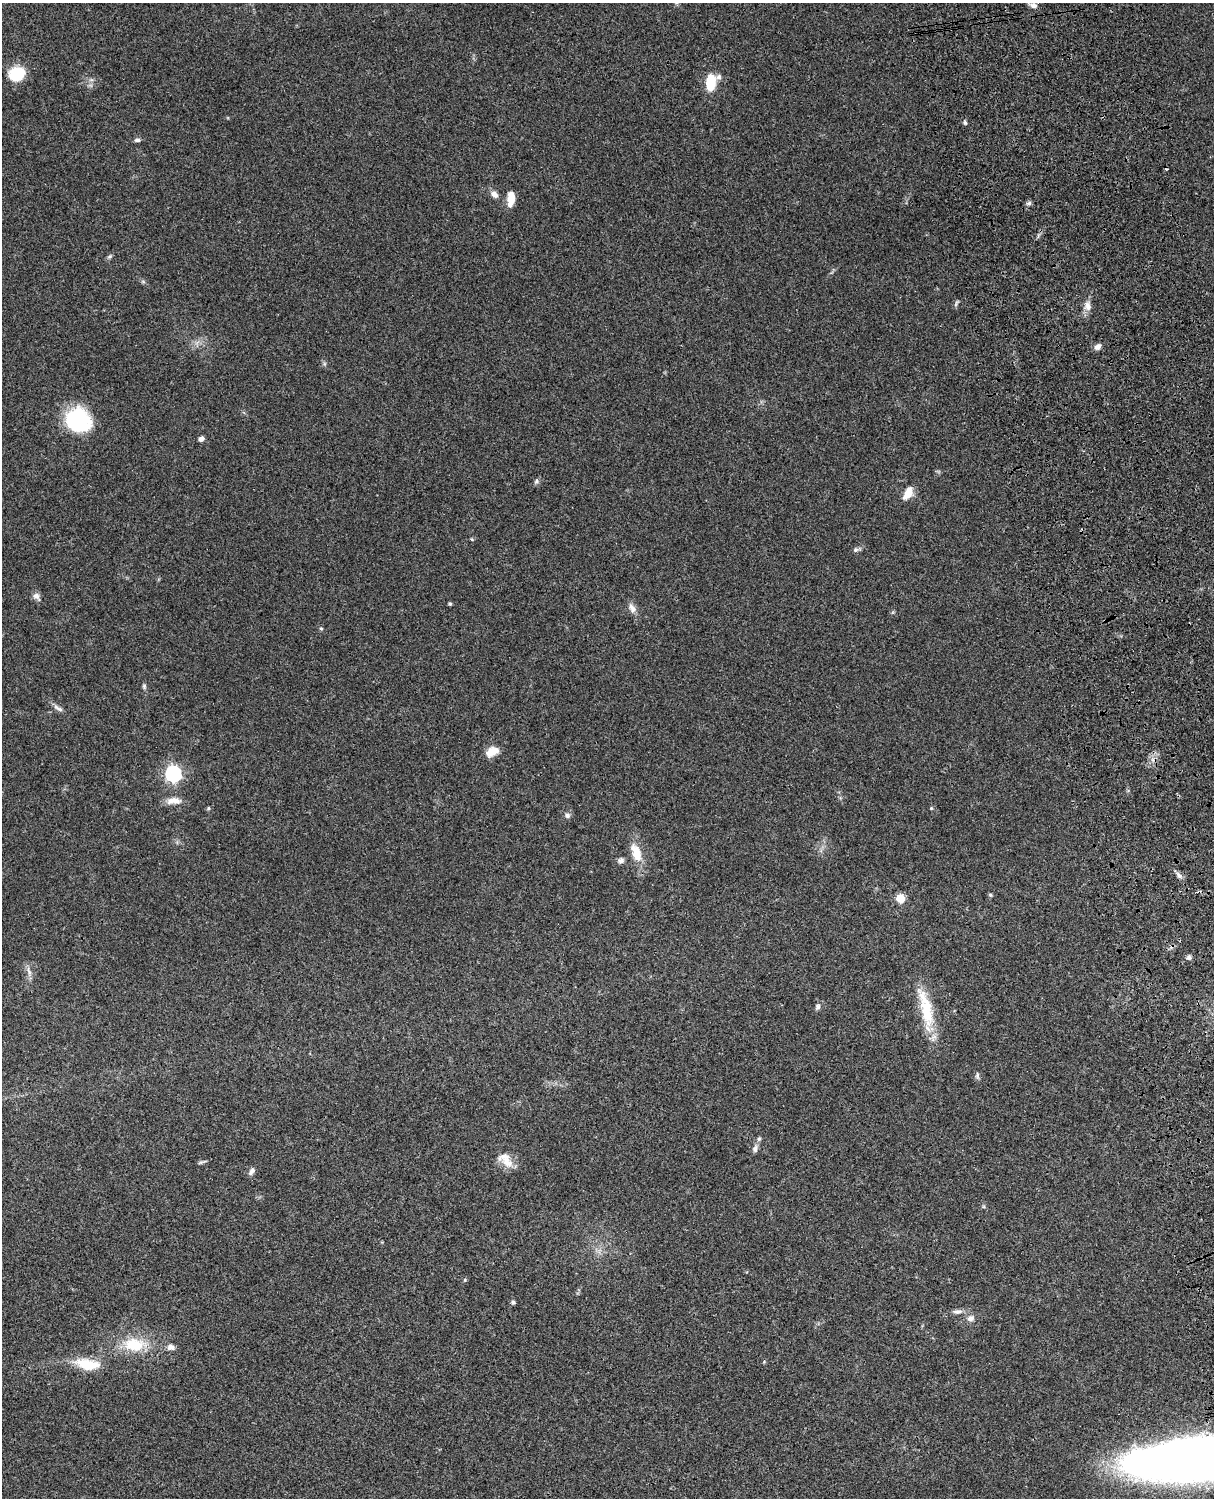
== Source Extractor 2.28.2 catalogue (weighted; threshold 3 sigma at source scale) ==
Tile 6 of 4 x 3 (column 2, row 2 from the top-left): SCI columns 1333-2544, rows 1772-3267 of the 5087 x 4926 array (HDU 1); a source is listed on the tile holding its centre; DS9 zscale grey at full resolution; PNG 1216 x 1500 px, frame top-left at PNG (2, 3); no overlay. Shown black and unused: <1% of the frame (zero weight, under 3 of 4 exposures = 6% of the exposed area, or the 3 px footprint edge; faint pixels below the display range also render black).
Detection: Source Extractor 2.28.2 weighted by HDU 2 'WHT'; one run over the whole footprint, this tile lists its part. Background 0.0955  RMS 0.0063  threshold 0.0283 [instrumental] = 3 sigma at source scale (4.5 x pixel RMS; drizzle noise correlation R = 1.50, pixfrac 1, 0.05/0.05 arcsec/px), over >= 5 px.
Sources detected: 56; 2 cosmic-ray / hot-pixel residue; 1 long thin detection or spike segment (spike, bleed or trail) — not listed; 2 inside a brighter listed object's ellipse — not listed separately; the other 51 listed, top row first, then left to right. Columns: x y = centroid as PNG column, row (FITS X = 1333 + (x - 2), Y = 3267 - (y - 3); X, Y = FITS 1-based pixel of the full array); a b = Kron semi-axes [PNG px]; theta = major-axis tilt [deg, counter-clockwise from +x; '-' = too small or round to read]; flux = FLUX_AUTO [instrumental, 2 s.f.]
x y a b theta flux
1034 5 8 6 -7 2.8
16 74 15 13 22 22
711 82 17 10 86 16
965 122 5 5 - 1.3
137 140 9 5 1 1.5
494 194 10 7 -48 3
511 199 16 7 86 8
1029 203 7 5 15 1.5
110 256 7 4 31 1.1
956 303 11 3 67 1
1087 306 14 9 -88 4.3
1098 347 9 7 37 2.6
77 419 22 19 -27 62
201 439 6 5 - 2.5
536 481 7 5 63 1.3
908 493 16 8 60 7.3
856 550 8 5 20 1.5
36 596 12 8 -50 2.8
450 604 4 3 - 1
632 608 14 8 -59 3.7
321 628 5 5 - 0.85
144 686 6 5 - 1.1
492 752 15 9 26 7.6
173 774 7 6 - 160
174 801 19 9 2 5.9
208 808 5 4 - 0.91
931 808 5 4 - 0.66
567 815 7 6 - 1.8
636 853 27 12 -70 12
621 860 9 6 2 2.1
1179 875 10 6 -46 2.5
990 895 5 4 - 0.8
900 898 5 5 - 23
1189 957 7 6 - 1.4
29 971 16 4 -72 2.6
818 1007 9 6 75 1.7
926 1009 60 14 -78 26
977 1076 10 5 -85 1.4
759 1139 6 5 - 1.1
755 1149 9 7 77 2.3
202 1162 15 3 19 1.1
507 1163 17 12 -28 7.3
252 1171 10 5 53 2.4
465 1280 5 5 - 0.75
513 1302 4 4 - 1.5
957 1312 14 6 4 2.7
971 1318 10 8 19 3
134 1345 30 19 -4 22
170 1347 9 8 - 2.9
87 1364 31 12 -10 17
1195 1458 105 31 5 810
Overlapping masked pixels (flux is a lower limit): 1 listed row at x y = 1195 1458
Isophote crosses this tile's border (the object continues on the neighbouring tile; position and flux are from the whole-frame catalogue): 1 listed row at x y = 1195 1458